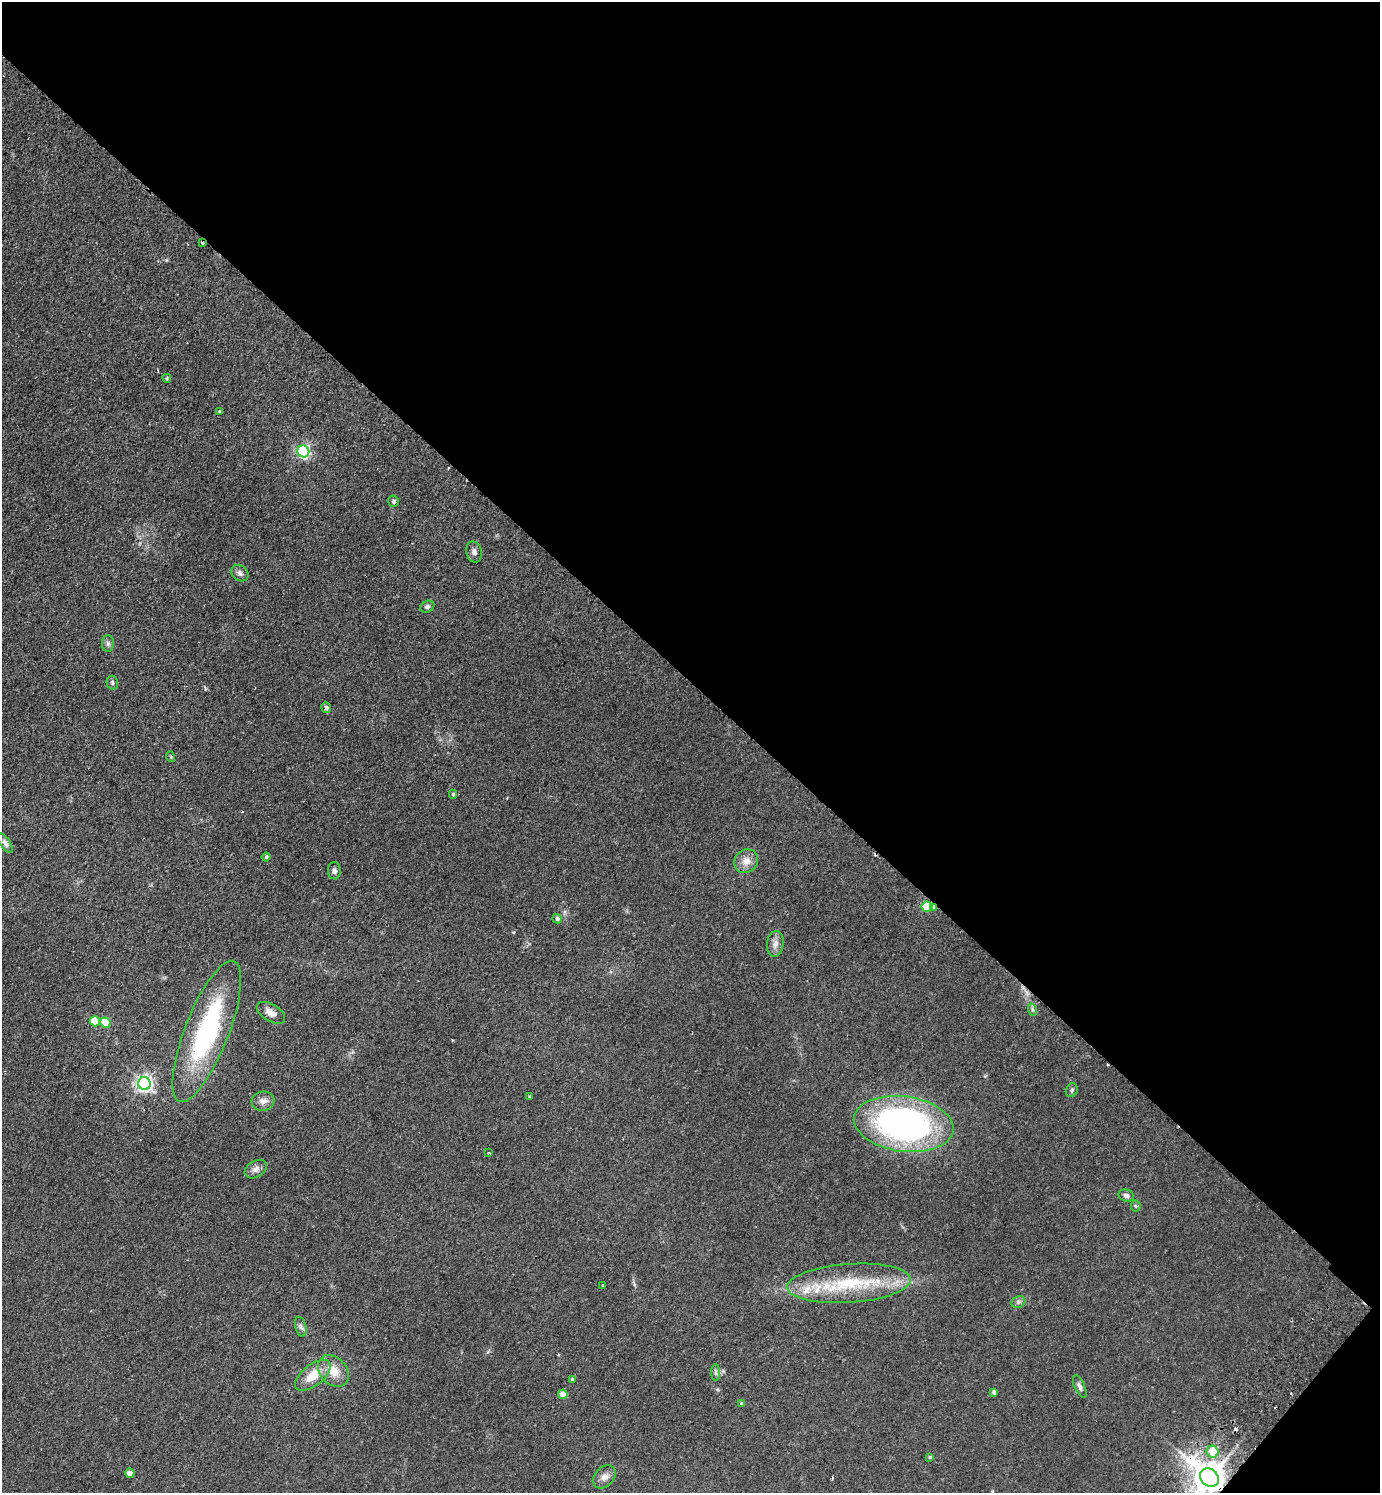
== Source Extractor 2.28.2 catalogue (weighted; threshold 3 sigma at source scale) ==
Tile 8 of 4 x 4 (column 4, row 2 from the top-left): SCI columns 4480-5857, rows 3024-4514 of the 6059 x 6046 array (HDU 1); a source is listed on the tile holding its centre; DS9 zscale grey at full resolution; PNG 1382 x 1495 px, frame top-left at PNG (2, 2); each listed source drawn as its Kron ellipse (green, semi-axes under 4 px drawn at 4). Shown black and unused: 46% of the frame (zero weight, under 2 of 3 exposures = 3% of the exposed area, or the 3 px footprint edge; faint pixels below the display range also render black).
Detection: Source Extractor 2.28.2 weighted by HDU 2 'WHT'; one run over the whole footprint, this tile lists its part. Background 0.0273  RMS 0.0043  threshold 0.0193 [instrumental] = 3 sigma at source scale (4.5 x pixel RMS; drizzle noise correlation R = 1.50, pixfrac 1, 0.05/0.05 arcsec/px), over >= 5 px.
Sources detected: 57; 3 cosmic-ray / hot-pixel residue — neither listed nor drawn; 2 inside a brighter listed object's ellipse — not listed separately; the other 52 listed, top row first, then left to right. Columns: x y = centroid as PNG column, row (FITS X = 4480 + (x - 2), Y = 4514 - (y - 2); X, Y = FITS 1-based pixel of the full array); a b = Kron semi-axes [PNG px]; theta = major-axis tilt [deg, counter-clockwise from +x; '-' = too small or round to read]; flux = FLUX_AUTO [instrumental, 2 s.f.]
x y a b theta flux
202 243 3 3 - 0.55
167 378 4 3 - 0.48
220 411 3 3 - 1.1
303 451 6 6 - 88
393 501 6 5 - 0.81
474 552 11 7 -76 1.7
240 573 9 7 -40 1.6
427 607 7 5 23 1.3
108 644 8 6 -88 1.2
112 683 7 6 - 0.86
326 708 5 4 - 0.99
171 757 5 3 - 0.36
453 794 4 4 - 0.67
5 843 11 5 -56 1.5
266 857 4 4 - 0.66
746 861 12 11 - 4.3
334 871 8 6 89 1.3
927 907 5 5 - 26
934 908 4 3 - 4.4
557 919 5 4 - 1.3
775 944 13 8 82 2.7
1033 1010 6 4 -70 0.74
271 1013 16 8 -31 3
95 1021 5 5 - 13
105 1023 5 5 - 13
207 1031 75 22 69 63
144 1083 6 6 - 150
1072 1090 7 5 68 0.98
529 1096 3 2 - 0.3
263 1101 11 9 6 2.8
904 1124 50 27 -8 140
489 1153 3 2 - 0.39
256 1169 12 8 29 2.4
1126 1195 8 6 -17 1.5
1136 1206 5 5 - 0.63
849 1283 62 19 4 32
603 1285 3 3 - 0.69
1018 1302 7 5 22 1.1
301 1327 10 5 -76 1.4
333 1371 18 13 -47 7.3
716 1373 8 4 -90 0.92
313 1375 21 10 38 9
572 1379 4 4 - 0.56
1080 1387 12 5 -65 1.4
994 1392 4 4 - 1.3
563 1394 5 4 - 5.3
742 1404 4 4 - 0.66
1213 1452 6 6 - 9.3
930 1457 4 3 - 0.59
130 1473 4 4 - 5.1
605 1477 13 9 48 2.9
1209 1478 10 8 -43 830
Overlapping masked pixels (flux is a lower limit): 3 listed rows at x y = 927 907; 934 908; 1209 1478
Isophote crosses this tile's border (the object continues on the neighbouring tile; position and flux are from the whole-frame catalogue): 1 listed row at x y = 1209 1478